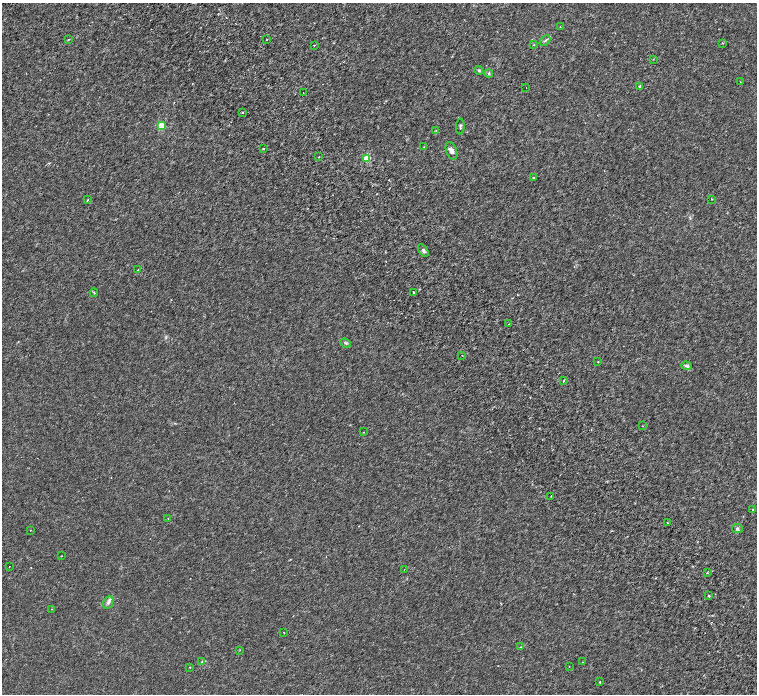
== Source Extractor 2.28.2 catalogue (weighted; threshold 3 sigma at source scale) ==
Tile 6 of 4 x 4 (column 2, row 2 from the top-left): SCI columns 1605-3114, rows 3060-4442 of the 6231 x 6180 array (HDU 1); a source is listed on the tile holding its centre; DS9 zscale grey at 2 x 2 block average (1 PNG px = mean of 2 x 2 image px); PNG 759 x 696 px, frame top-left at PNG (2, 3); each listed source drawn as its Kron ellipse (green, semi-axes under 4 px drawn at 4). Shown black and unused: <1% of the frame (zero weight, under 3 of 6 exposures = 6% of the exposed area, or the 3 px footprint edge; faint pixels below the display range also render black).
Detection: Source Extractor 2.28.2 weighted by HDU 2 'WHT'; one run over the whole footprint, this tile lists its part. Background 1.39e-04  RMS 9.1e-04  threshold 0.00374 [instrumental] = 3 sigma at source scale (4.09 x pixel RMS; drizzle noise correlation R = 1.36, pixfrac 0.8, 0.0396/0.0396 arcsec/px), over >= 5 px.
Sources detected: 59; all 59 listed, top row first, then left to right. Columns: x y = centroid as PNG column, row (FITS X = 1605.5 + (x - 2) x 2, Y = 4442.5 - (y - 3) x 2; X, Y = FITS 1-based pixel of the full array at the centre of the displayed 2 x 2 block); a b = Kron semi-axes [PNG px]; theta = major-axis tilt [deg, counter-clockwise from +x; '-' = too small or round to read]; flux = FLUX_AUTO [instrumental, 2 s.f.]
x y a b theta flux
560 26 2 2 - 0.053
68 39 3 2 - 0.14
266 39 2 2 - 0.12
545 40 6 3 45 0.26
722 43 2 2 - 0.15
314 45 2 2 - 0.16
534 45 3 2 - 0.088
653 59 2 2 - 0.096
479 70 4 3 - 0.22
489 73 4 4 - 0.23
740 82 2 2 - 0.07
640 86 2 2 - 0.43
526 88 2 2 - 0.051
303 93 2 2 - 0.088
242 112 2 2 - 0.26
162 126 3 3 - 6.2
460 127 8 2 87 0.25
436 130 2 2 - 0.097
424 147 2 2 - 0.088
263 149 2 2 - 0.35
452 151 9 5 -68 0.69
319 157 2 2 - 0.075
367 158 3 3 - 6.2
533 178 3 2 - 0.11
712 199 2 2 - 0.17
88 200 3 2 - 0.12
423 250 7 4 -58 0.4
138 270 2 2 - 0.17
414 292 2 2 - 0.12
94 293 4 2 - 0.17
509 324 3 2 - 0.072
345 343 5 3 - 0.28
462 355 2 2 - 0.078
598 362 3 2 - 0.081
687 366 5 3 - 0.32
563 381 3 2 - 0.13
643 426 2 2 - 0.075
363 432 2 2 - 0.084
551 496 2 2 - 0.095
753 510 4 2 - 0.17
168 518 2 2 - 0.077
668 523 2 2 - 0.09
737 528 5 4 - 0.26
30 530 2 2 - 0.074
61 556 2 2 - 0.068
9 566 2 2 - 0.051
404 570 2 2 - 0.07
707 573 3 2 - 0.14
709 596 2 2 - 0.29
108 603 7 5 63 0.51
51 609 2 2 - 0.07
284 632 2 2 - 0.071
521 647 3 2 - 0.088
240 650 2 2 - 0.071
202 661 4 3 - 0.2
583 662 2 2 - 0.29
569 666 2 2 - 0.058
190 667 2 2 - 0.089
600 682 2 2 - 0.14
Diffuse or blended objects may show on this block-average render without a row.